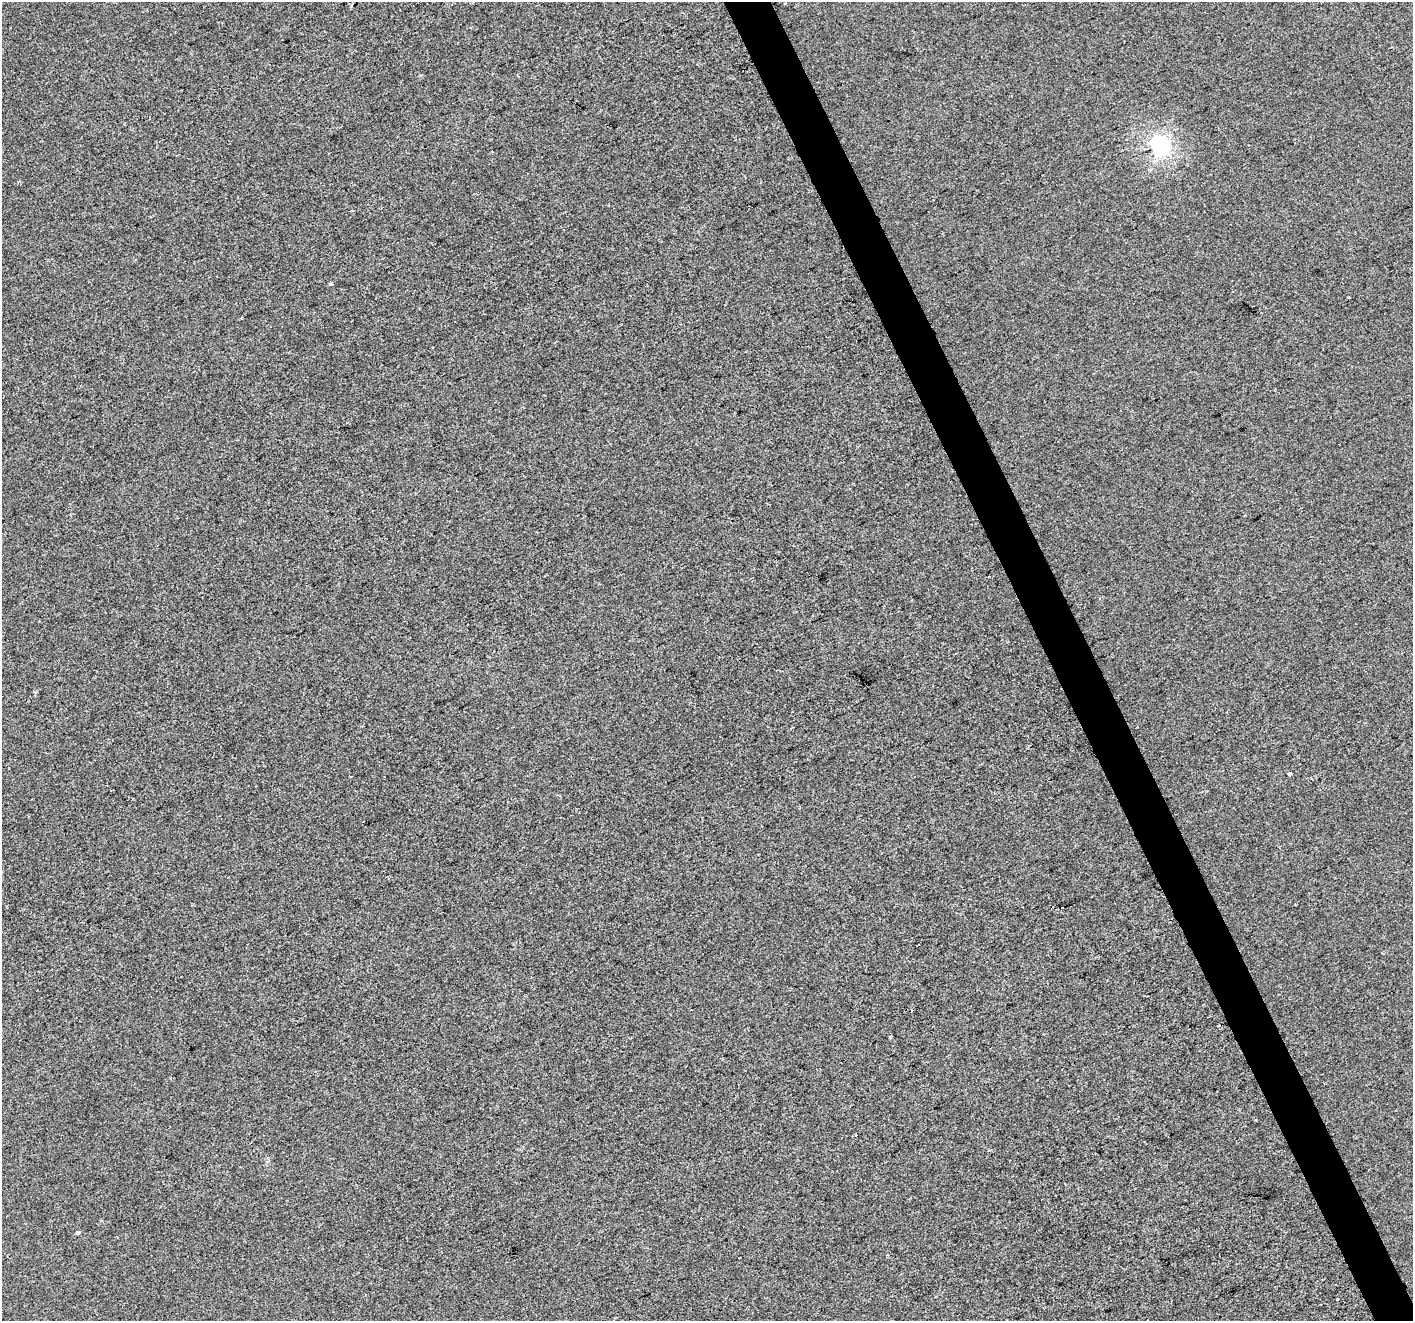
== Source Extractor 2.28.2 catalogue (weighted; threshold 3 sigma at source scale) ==
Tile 6 of 4 x 4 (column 2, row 2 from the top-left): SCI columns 1413-2823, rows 2783-4101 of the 5646 x 5506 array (HDU 1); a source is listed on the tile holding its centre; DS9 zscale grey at full resolution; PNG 1415 x 1323 px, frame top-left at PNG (2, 2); no overlay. Shown black and unused: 3% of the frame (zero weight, under 2 of 3 exposures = <1% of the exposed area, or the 3 px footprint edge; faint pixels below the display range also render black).
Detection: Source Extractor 2.28.2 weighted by HDU 2 'WHT'; one run over the whole footprint, this tile lists its part. Background -4.19e-04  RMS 0.0056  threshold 0.025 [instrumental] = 3 sigma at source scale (4.5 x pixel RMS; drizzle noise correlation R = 1.50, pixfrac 1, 0.0396/0.0396 arcsec/px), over >= 5 px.
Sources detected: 14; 3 cosmic-ray / hot-pixel residue — not listed; the other 11 listed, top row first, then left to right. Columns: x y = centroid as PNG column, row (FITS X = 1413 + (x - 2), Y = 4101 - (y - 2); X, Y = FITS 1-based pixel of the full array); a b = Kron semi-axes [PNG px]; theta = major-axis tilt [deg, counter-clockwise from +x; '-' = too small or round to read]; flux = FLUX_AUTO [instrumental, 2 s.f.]
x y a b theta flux
785 3 4 2 - 0.44
518 76 4 2 - 0.72
1160 146 7 6 - 220
331 284 4 3 - 1.7
1349 297 3 2 - 0.59
1100 598 3 3 - 1.1
1289 774 4 3 - 2.6
1219 1026 4 3 - 2.1
890 1037 3 3 - 1.9
78 1233 5 4 - 0.99
1337 1299 2 2 - 0.47